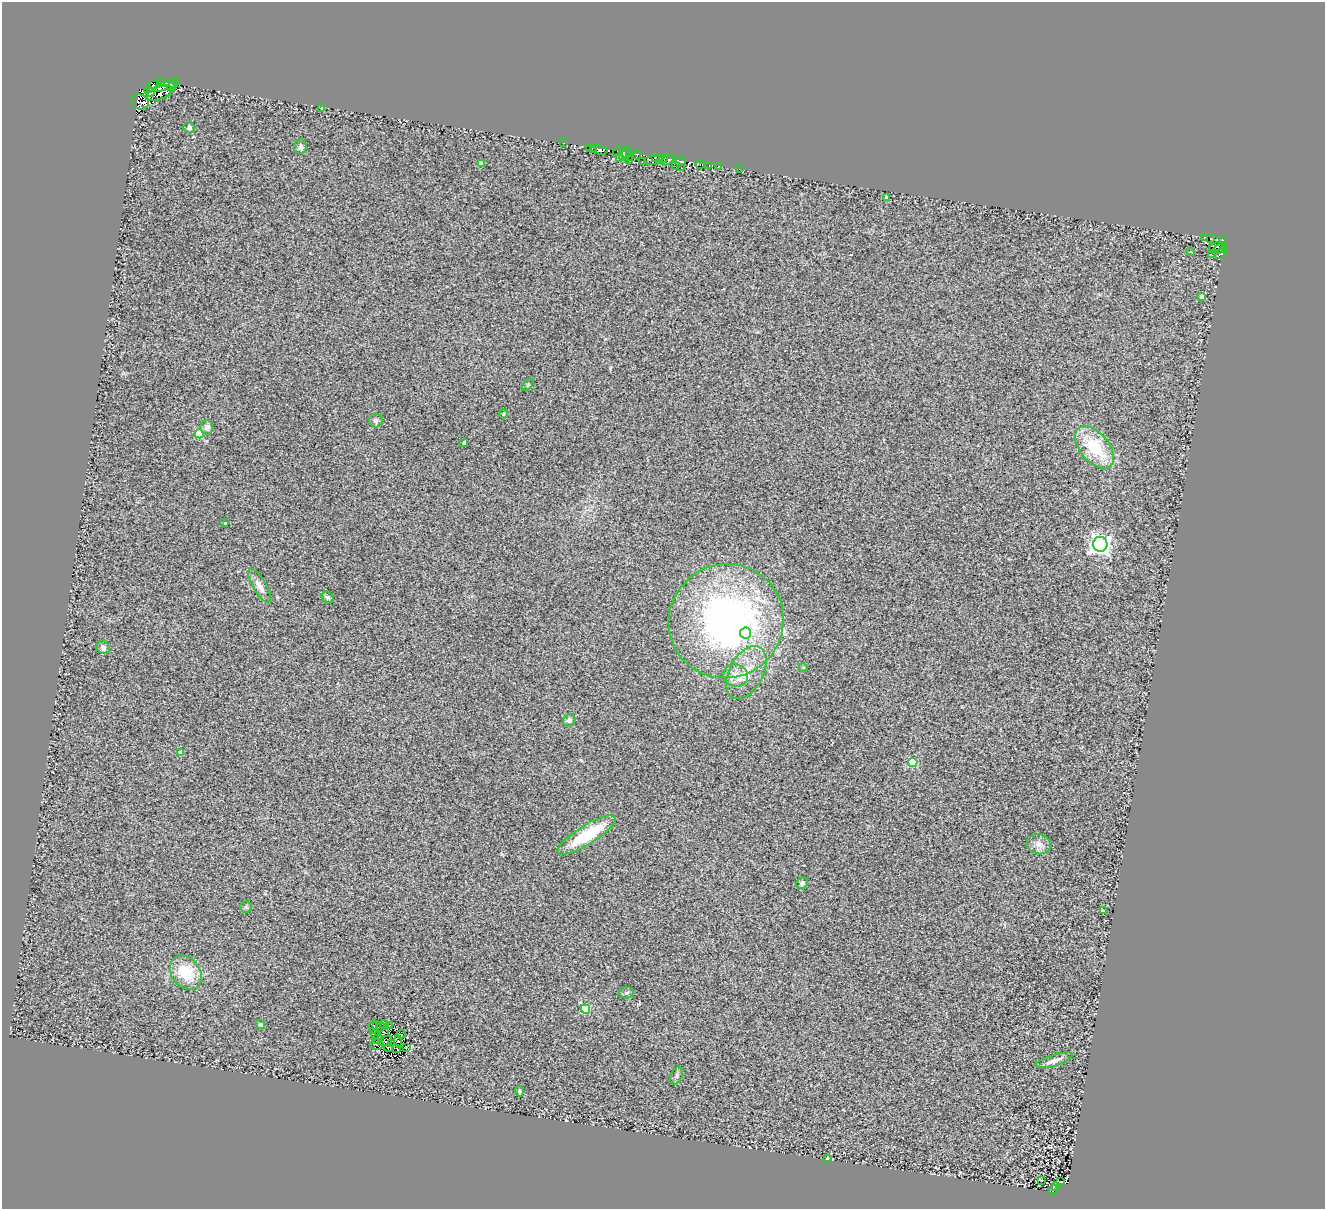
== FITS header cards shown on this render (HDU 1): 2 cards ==
NAXIS1  =                 1323
NAXIS2  =                 1207

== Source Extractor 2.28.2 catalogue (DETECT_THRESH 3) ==
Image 1323 x 1207 px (HDU 1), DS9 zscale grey, 1 PNG px = 1 image px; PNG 1327 x 1211 px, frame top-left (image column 1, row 1207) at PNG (2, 2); each listed source drawn as its Kron ellipse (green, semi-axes under 4 px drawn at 4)
Background 0.572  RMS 0.5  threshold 1.49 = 3 sigma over >= 5 px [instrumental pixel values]
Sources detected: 106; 9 with non-positive FLUX_AUTO (blend fragments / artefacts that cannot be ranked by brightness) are neither listed nor drawn; the other 97 listed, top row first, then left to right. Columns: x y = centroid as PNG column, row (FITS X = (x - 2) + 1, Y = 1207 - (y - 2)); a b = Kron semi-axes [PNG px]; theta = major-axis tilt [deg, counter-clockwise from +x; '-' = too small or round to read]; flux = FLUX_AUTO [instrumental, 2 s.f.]
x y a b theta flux
162 82 3 2 - 160
174 84 3 2 - 550
167 85 14 4 19 4100
151 87 8 4 37 1300
172 88 4 3 - 520
151 92 4 2 - 730
159 93 14 6 19 520
140 102 9 7 -18 1500
322 108 3 3 - 130
189 128 5 5 - 95
564 143 2 2 - 47
300 147 7 6 - 77
591 148 6 3 -19 100
599 150 9 4 -12 1700
617 151 5 3 - 760
626 153 6 3 79 410
622 155 5 4 - 290
637 155 4 3 - 580
629 156 4 2 - 360
620 157 3 2 - 77
655 157 3 2 - 370
664 158 4 3 - 1600
628 159 3 3 - 550
653 160 9 4 8 900
667 160 7 4 31 4200
680 161 6 3 -4 1100
643 162 4 3 - 220
481 163 4 4 - 270
700 164 4 4 - 580
675 166 3 2 - 120
709 166 3 3 - 230
719 166 2 2 - 100
681 168 3 2 - 37
739 169 2 2 - 18
886 197 4 3 - 70
1205 238 4 3 - 180
1211 239 3 2 - 85
1222 239 3 2 - 130
1216 246 7 4 16 520
1219 249 7 2 26 240
1190 252 3 2 - 26
1221 253 7 3 49 28
1212 255 3 2 - 27
1202 296 4 3 - 230
528 385 7 3 45 33
504 414 4 4 - 37
376 421 7 6 - 100
207 427 7 6 - 160
199 434 4 4 - 1200
464 443 3 3 - 70
1095 447 25 14 -50 1400
225 523 3 3 - 43
1100 544 7 7 - 16000
260 586 19 6 -59 250
328 597 6 5 - 67
726 621 58 56 39 13000
746 633 5 5 - 1300
103 648 7 6 - 120
803 667 4 3 - 31
746 672 28 17 61 890
736 675 12 11 - 330
569 720 6 5 - 94
181 752 4 4 - 220
913 762 4 4 - 1300
587 835 33 9 32 1600
1039 844 12 10 -15 220
802 883 6 5 - 77
246 907 6 5 - 66
1103 911 4 3 - 140
186 973 18 14 -52 1100
626 993 7 5 2 80
585 1009 5 4 - 1500
260 1024 5 4 - 59
384 1024 5 2 - 56
389 1025 4 3 - 33
377 1026 3 2 - 12
373 1027 6 2 -82 10
380 1028 5 3 - 10
385 1033 3 2 - 22
375 1034 4 2 - 7.4
401 1034 5 2 - 21
377 1039 5 2 - 9.3
385 1041 7 3 20 27
398 1042 6 3 -86 37
391 1043 3 2 - 21
377 1044 6 5 - 28
406 1047 3 2 - 38
388 1048 4 3 - 39
396 1048 4 2 - 14
1054 1060 19 5 17 190
677 1076 9 5 68 77
519 1091 5 4 - 65
827 1158 4 3 - 42
1041 1181 4 2 - 54
1061 1182 3 2 - 86
1055 1186 3 2 - 200
1053 1190 5 3 - 150
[9 non-positive-flux detections neither listed nor drawn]